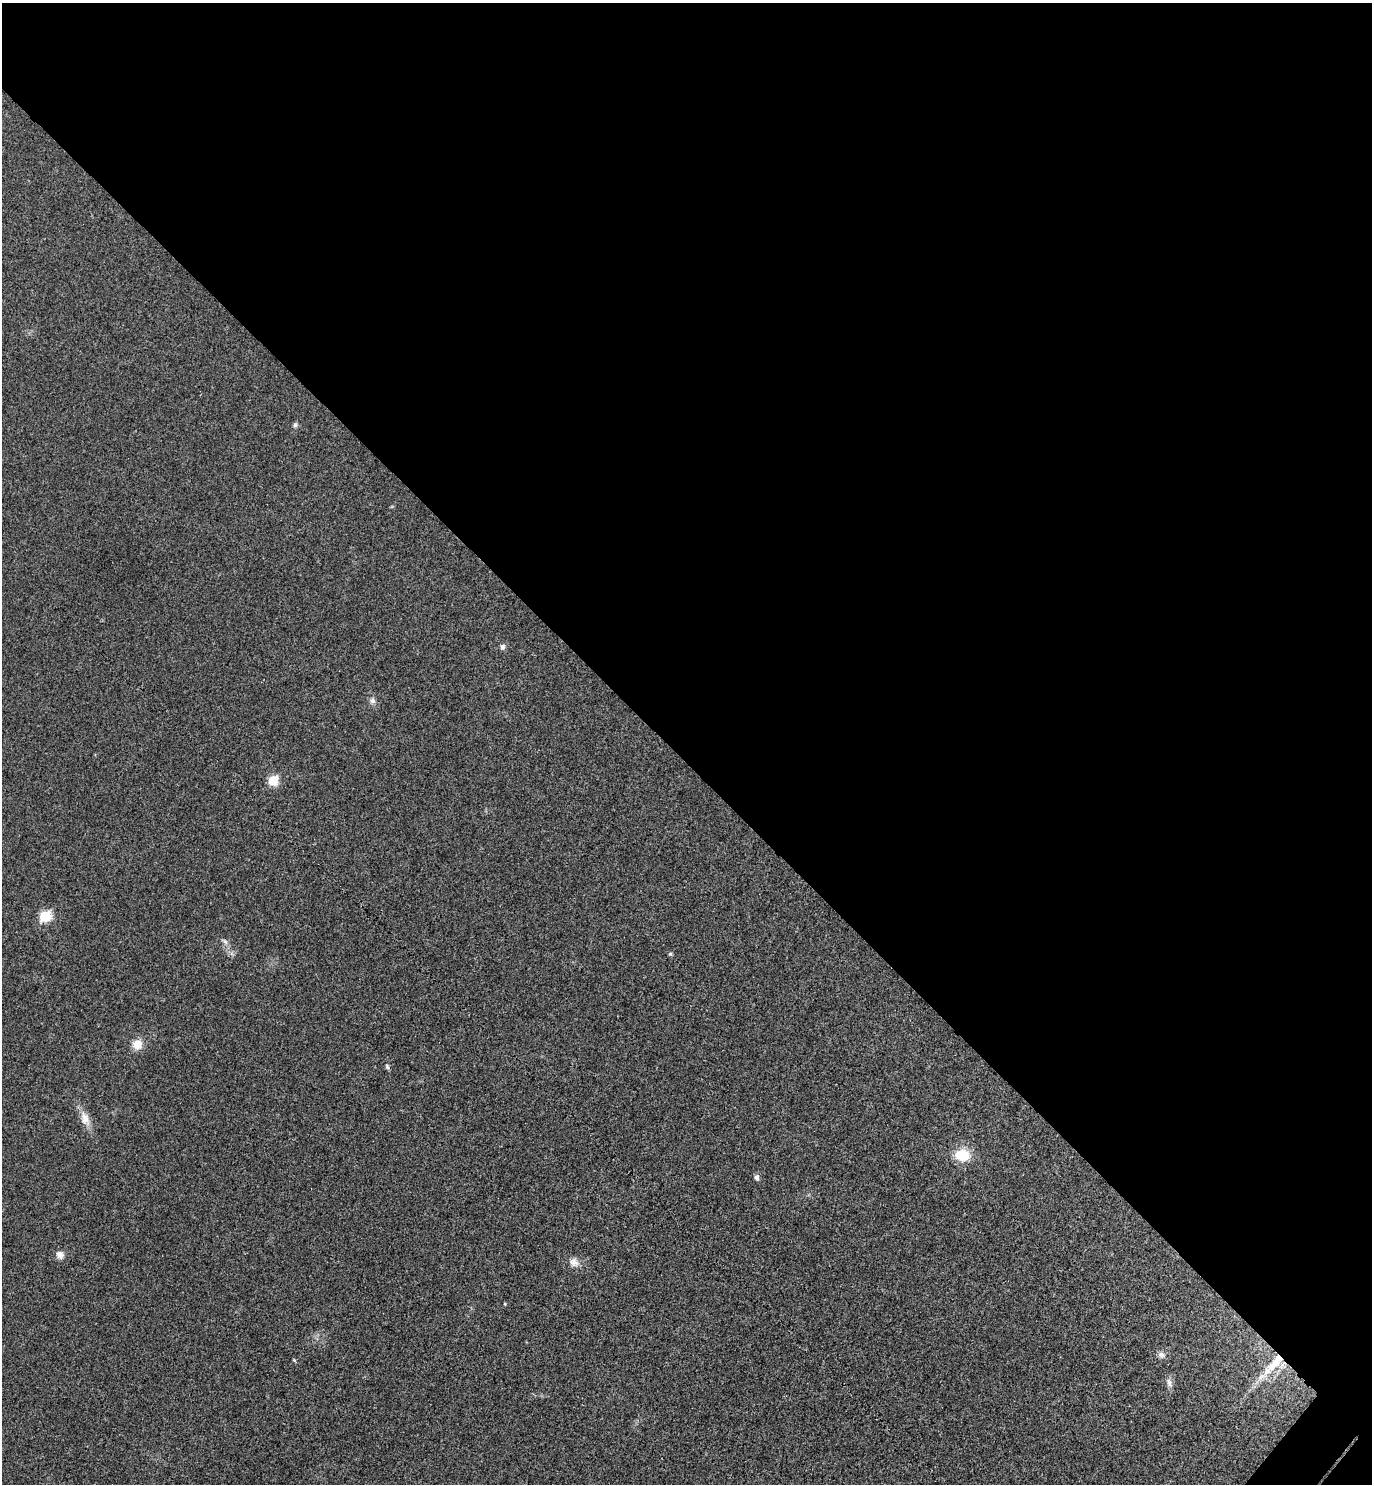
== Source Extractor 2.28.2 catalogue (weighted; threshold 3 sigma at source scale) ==
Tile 3 of 4 x 4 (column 3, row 1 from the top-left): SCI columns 2941-4310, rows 4492-5973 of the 6021 x 6015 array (HDU 1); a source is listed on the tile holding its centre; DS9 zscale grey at full resolution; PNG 1374 x 1486 px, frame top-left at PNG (2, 3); no overlay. Shown black and unused: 52% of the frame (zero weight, under 3 of 4 exposures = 6% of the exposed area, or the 3 px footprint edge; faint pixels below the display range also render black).
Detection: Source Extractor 2.28.2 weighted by HDU 2 'WHT'; one run over the whole footprint, this tile lists its part. Background 0.0407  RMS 0.0068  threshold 0.0307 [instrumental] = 3 sigma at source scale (4.5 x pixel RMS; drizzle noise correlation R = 1.50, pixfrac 1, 0.05/0.05 arcsec/px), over >= 5 px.
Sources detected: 19; all 19 listed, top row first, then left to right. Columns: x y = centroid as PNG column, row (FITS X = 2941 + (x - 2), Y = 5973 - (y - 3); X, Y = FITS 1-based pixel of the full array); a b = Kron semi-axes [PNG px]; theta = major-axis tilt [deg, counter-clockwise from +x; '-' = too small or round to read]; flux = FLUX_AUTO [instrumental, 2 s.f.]
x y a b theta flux
295 425 6 5 - 1.6
502 647 7 7 - 2.2
373 701 8 7 - 2.3
273 781 6 6 - 26
45 916 7 6 - 35
225 942 9 6 -62 2.1
670 954 5 4 - 1.1
137 1044 13 12 - 7.3
387 1067 8 5 -64 1.2
85 1118 19 11 -70 7.3
962 1155 17 13 -8 17
757 1177 6 5 - 2.3
60 1255 9 8 - 3.9
574 1262 12 10 -48 4.6
505 1304 3 3 - 0.64
1161 1355 9 8 - 2.7
294 1360 5 4 - 0.68
1273 1364 45 11 47 22
1169 1383 12 6 -73 2.7
Overlapping masked pixels (flux is a lower limit): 1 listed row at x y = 1273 1364